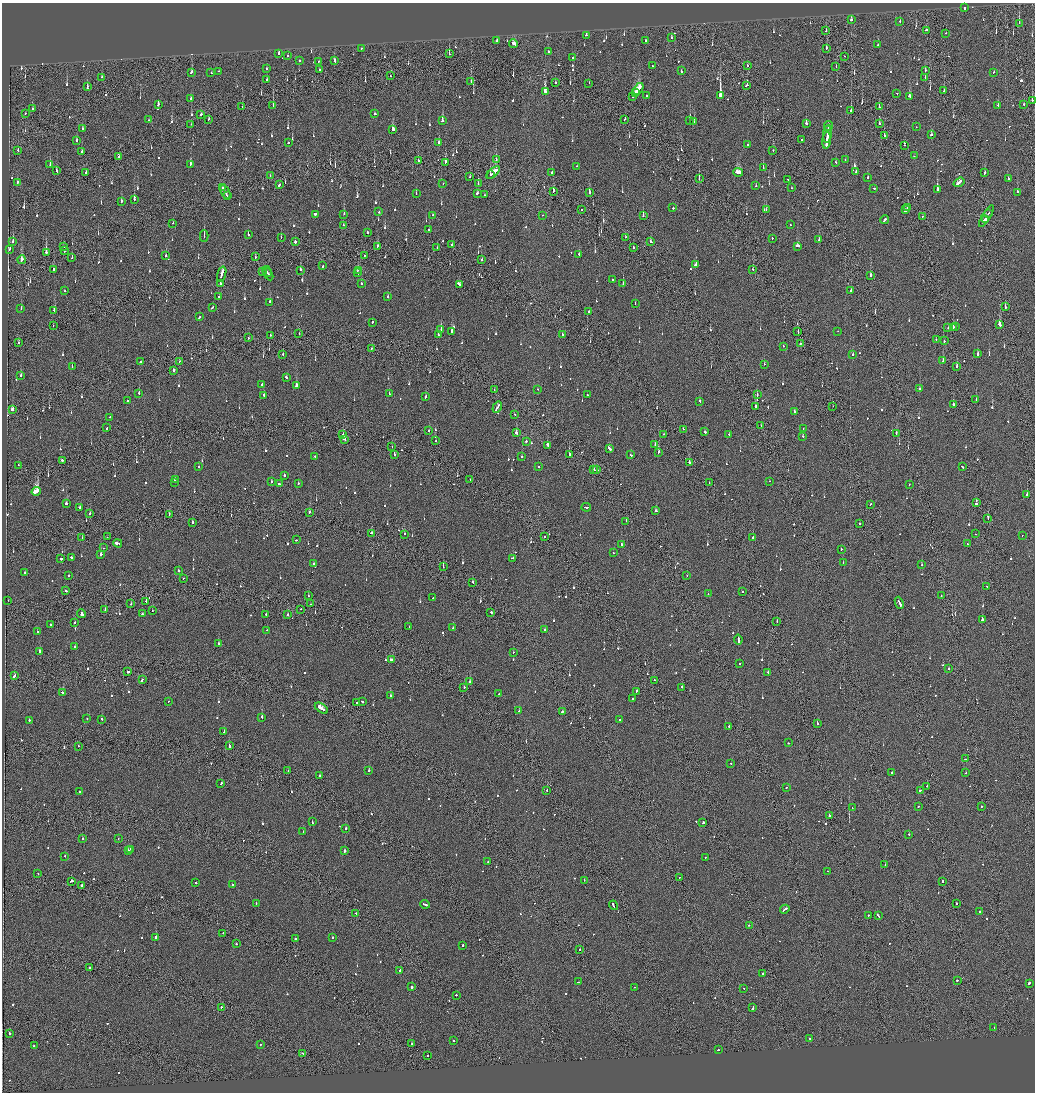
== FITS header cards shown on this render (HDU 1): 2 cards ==
NAXIS1  =                 2065
NAXIS2  =                 2180

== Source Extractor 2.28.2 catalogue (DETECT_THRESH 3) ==
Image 2065 x 2180 px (HDU 1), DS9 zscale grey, zoomed out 1/2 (1 PNG px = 2 x 2 image px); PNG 1037 x 1094 px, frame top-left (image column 1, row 2179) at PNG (2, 3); each listed source drawn as its Kron ellipse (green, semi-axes under 4 px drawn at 4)
Background -0.0897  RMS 0.067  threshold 0.202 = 3 sigma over >= 5 px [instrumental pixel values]
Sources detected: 1155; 50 cannot appear on this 1/2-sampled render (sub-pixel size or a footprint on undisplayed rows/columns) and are neither listed nor drawn; of the other 1105, the 500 brightest by FLUX_AUTO listed and drawn (605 fainter detections omitted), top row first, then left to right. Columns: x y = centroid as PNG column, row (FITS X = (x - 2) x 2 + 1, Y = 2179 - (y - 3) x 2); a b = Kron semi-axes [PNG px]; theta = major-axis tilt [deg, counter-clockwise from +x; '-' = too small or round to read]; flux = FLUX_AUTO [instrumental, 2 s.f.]
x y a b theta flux
964 8 2 2 - 270
851 19 3 2 - 87
900 22 2 1 - 84
1019 23 3 2 - 200
926 30 3 2 - 150
826 31 2 2 - 110
946 33 2 1 - 74
586 35 2 2 - 130
671 37 2 2 - 380
646 40 2 2 - 110
497 41 3 2 - 300
514 44 4 3 - 290
877 45 2 2 - 69
361 48 2 2 - 77
826 48 3 2 - 120
548 52 2 2 - 130
279 54 2 2 - 410
449 54 3 1 - 87
288 56 2 2 - 67
845 56 2 1 - 78
573 57 2 2 - 140
300 61 2 1 - 100
318 61 2 2 - 68
334 61 3 2 - 110
748 65 2 1 - 170
652 66 2 2 - 73
836 67 2 1 - 270
266 69 2 2 - 71
319 70 2 2 - 96
925 70 2 2 - 110
219 71 2 1 - 75
681 71 3 2 - 190
192 72 3 2 - 190
994 72 2 2 - 100
211 73 2 1 - 97
390 76 2 2 - 110
102 77 2 1 - 150
925 77 2 1 - 84
267 80 3 2 - 230
471 82 3 1 - 99
556 83 2 2 - 110
589 83 3 2 - 130
747 85 3 2 - 370
87 86 3 2 - 92
638 89 6 3 56 610
944 91 4 2 - 150
545 92 4 2 - 500
636 93 4 2 - 320
896 93 2 1 - 120
720 95 3 2 - 7900
633 96 4 2 - 170
646 96 2 2 - 92
909 96 3 2 - 200
191 99 3 2 - 200
1032 101 2 2 - 150
158 104 2 2 - 140
1024 104 2 2 - 110
273 105 3 1 - 110
998 105 2 2 - 67
242 106 2 1 - 94
879 107 2 2 - 95
32 108 2 2 - 110
851 110 2 2 - 73
25 113 2 2 - 91
201 114 2 2 - 150
375 114 2 2 - 96
209 119 3 2 - 74
625 119 2 1 - 450
149 120 2 2 - 78
690 120 3 2 - 240
442 121 3 2 - 100
694 122 2 2 - 110
806 123 2 2 - 480
191 124 2 2 - 110
879 124 2 2 - 140
828 126 5 2 - 760
916 127 2 1 - 150
82 128 2 2 - 150
393 130 3 2 - 250
827 134 9 2 83 2100
884 135 2 2 - 83
931 135 3 2 - 130
77 140 2 2 - 90
801 140 2 2 - 180
827 140 8 2 83 2000
288 142 2 2 - 560
438 143 2 2 - 250
747 144 2 2 - 74
905 145 2 1 - 81
18 150 3 1 - 95
773 150 2 1 - 84
82 151 2 2 - 170
119 156 2 2 - 120
914 156 2 2 - 100
496 160 2 1 - 520
845 160 2 2 - 78
418 161 2 1 - 360
446 162 2 2 - 120
836 162 2 2 - 72
190 164 4 2 - 170
50 165 3 2 - 75
577 166 2 1 - 74
763 168 2 2 - 210
56 171 3 2 - 77
86 172 2 2 - 75
552 172 2 2 - 200
738 172 5 2 - 390
856 172 2 2 - 210
985 172 3 2 - 320
493 173 8 2 41 520
491 175 3 1 - 190
270 176 2 1 - 96
470 177 2 1 - 100
868 177 2 2 - 150
699 178 3 1 - 98
788 179 2 2 - 99
1008 179 2 2 - 150
17 182 2 2 - 87
959 182 6 2 35 430
443 183 2 2 - 84
478 183 2 2 - 170
279 184 3 2 - 280
756 186 2 2 - 130
223 188 2 2 - 170
792 188 2 2 - 130
874 188 2 1 - 93
937 190 3 2 - 1100
553 191 2 2 - 240
225 192 7 1 -60 680
589 192 3 2 - 250
1017 192 2 2 - 97
416 193 2 2 - 150
477 193 3 2 - 99
484 195 2 1 - 75
227 196 2 1 - 220
134 199 2 2 - 310
121 201 2 2 - 290
673 208 2 2 - 140
907 208 4 1 - 1000
582 210 2 2 - 190
766 210 2 1 - 86
906 210 4 2 - 1300
379 212 2 2 - 81
988 213 3 1 - 160
316 214 3 2 - 940
344 214 2 2 - 250
432 215 2 2 - 77
542 215 2 2 - 73
643 216 2 2 - 250
923 216 2 1 - 82
986 216 12 2 58 930
884 220 4 2 - 280
986 220 2 2 - 540
173 223 2 2 - 68
343 225 2 2 - 71
790 225 2 2 - 76
429 230 2 2 - 73
367 232 2 2 - 170
248 234 2 2 - 340
204 236 5 2 - 72
281 237 2 1 - 130
625 237 2 2 - 98
772 238 2 2 - 76
819 240 3 2 - 130
13 241 2 2 - 500
295 242 2 2 - 150
651 242 3 2 - 200
452 245 2 2 - 72
378 246 2 2 - 110
797 246 4 3 - 160
64 247 2 1 - 68
633 247 2 2 - 150
437 248 2 2 - 150
9 249 2 2 - 79
64 250 3 2 - 120
46 252 2 1 - 1800
579 254 2 2 - 100
364 255 2 1 - 140
166 256 2 2 - 240
255 257 2 2 - 69
72 258 2 1 - 110
22 260 4 2 - 230
482 260 2 2 - 110
696 265 3 2 - 190
323 266 2 2 - 160
753 269 2 2 - 77
53 270 3 2 - 130
300 270 2 1 - 560
358 270 2 2 - 100
267 271 6 2 -60 450
263 272 3 2 - 120
358 273 3 2 - 370
222 274 8 2 73 730
268 274 7 1 -64 390
870 275 3 2 - 140
612 280 2 2 - 97
220 283 2 2 - 150
361 283 2 2 - 120
459 284 4 2 - 520
623 284 2 2 - 68
65 291 2 2 - 69
851 291 2 2 - 84
219 297 2 2 - 720
388 297 2 2 - 320
270 302 3 2 - 99
635 304 2 2 - 93
212 307 3 2 - 120
1005 307 3 2 - 150
21 309 2 2 - 100
54 310 2 1 - 100
589 311 2 2 - 340
200 317 3 2 - 150
372 322 2 2 - 110
53 325 2 1 - 81
999 325 3 2 - 360
956 326 2 1 - 93
948 328 2 1 - 480
953 328 3 2 - 170
441 329 3 2 - 100
838 331 2 2 - 95
452 332 3 2 - 370
798 332 4 1 - 69
299 333 2 2 - 90
438 334 2 2 - 120
562 334 2 2 - 250
270 335 2 2 - 110
248 338 2 2 - 73
936 339 2 2 - 73
944 341 2 2 - 210
18 342 2 2 - 120
800 344 2 1 - 410
783 346 2 2 - 78
371 349 2 1 - 84
283 354 2 2 - 170
853 354 2 2 - 110
977 354 2 2 - 420
140 361 3 2 - 150
179 361 2 1 - 71
943 361 2 2 - 110
764 364 2 2 - 67
72 366 2 2 - 70
957 366 2 2 - 210
174 370 2 2 - 170
21 375 2 2 - 160
286 378 2 2 - 170
262 384 2 2 - 220
296 385 2 2 - 1200
538 389 2 2 - 90
919 389 2 2 - 260
494 390 4 1 - 100
139 393 2 2 - 120
389 394 2 2 - 75
264 395 3 2 - 580
587 395 2 2 - 110
757 395 2 2 - 84
425 397 2 2 - 260
976 399 2 2 - 400
127 401 2 2 - 160
700 401 3 2 - 150
953 405 2 2 - 140
755 406 2 2 - 280
833 406 2 1 - 84
497 407 6 2 57 590
12 409 3 3 - 160
794 411 2 2 - 90
514 414 2 2 - 81
110 417 2 2 - 120
761 425 2 1 - 91
107 428 2 2 - 110
803 428 2 2 - 84
683 429 2 1 - 310
429 431 2 1 - 270
705 432 2 2 - 390
516 433 3 2 - 110
896 433 2 2 - 110
663 434 2 1 - 140
729 434 2 2 - 260
343 435 2 2 - 130
803 436 2 2 - 180
344 439 3 2 - 140
436 441 2 1 - 210
526 441 2 2 - 140
547 445 3 2 - 200
655 445 2 2 - 67
392 446 2 1 - 79
609 448 3 2 - 250
658 452 3 2 - 210
394 455 2 2 - 140
569 455 2 2 - 430
631 455 3 2 - 170
315 456 2 2 - 81
522 457 2 2 - 110
62 460 2 2 - 300
689 462 2 1 - 210
18 465 2 1 - 100
538 466 2 2 - 100
198 467 2 2 - 70
962 467 3 2 - 180
594 470 2 2 - 340
596 470 3 2 - 280
284 475 2 2 - 830
470 479 2 1 - 76
175 480 3 2 - 190
769 481 2 1 - 95
175 482 2 1 - 97
271 482 2 2 - 130
709 482 2 1 - 83
298 483 2 2 - 93
279 484 4 2 - 230
909 484 2 1 - 70
36 491 4 2 - 13000
1027 494 2 1 - 460
976 503 3 2 - 960
66 504 3 2 - 95
871 504 2 2 - 97
79 507 2 2 - 340
586 507 5 1 - 250
656 511 2 2 - 110
310 512 2 2 - 76
90 513 2 2 - 120
169 514 2 2 - 220
988 518 2 1 - 73
626 521 2 1 - 72
193 522 2 2 - 280
860 523 2 2 - 77
371 533 2 2 - 140
405 534 2 2 - 230
976 534 2 2 - 90
1022 535 2 2 - 400
545 536 2 2 - 82
107 537 2 1 - 96
82 538 2 1 - 630
753 538 2 2 - 870
296 540 2 2 - 89
118 543 4 2 - 1300
967 544 2 2 - 87
621 545 2 2 - 110
104 548 2 2 - 93
841 549 2 2 - 140
613 553 2 2 - 75
101 555 2 2 - 820
72 558 3 2 - 170
513 558 3 2 - 110
61 559 2 2 - 150
843 563 2 2 - 88
313 564 2 2 - 110
922 565 2 2 - 130
443 567 2 1 - 88
178 570 2 2 - 88
25 573 2 2 - 230
68 575 2 2 - 100
687 576 2 2 - 93
183 578 2 2 - 71
473 582 3 1 - 190
987 586 2 1 - 78
65 591 3 2 - 160
742 592 2 2 - 71
708 594 2 1 - 92
308 596 2 2 - 170
941 596 2 2 - 120
433 598 3 1 - 170
8 600 2 2 - 83
146 601 2 1 - 270
899 603 6 2 -66 370
131 604 2 1 - 210
311 604 2 1 - 94
301 609 2 2 - 120
105 610 3 1 - 230
152 610 2 1 - 68
491 612 2 2 - 250
81 613 4 2 - 4700
142 614 2 2 - 120
266 614 2 2 - 150
288 615 2 2 - 460
982 619 2 2 - 1400
777 621 2 2 - 110
74 623 2 2 - 190
51 625 2 2 - 80
409 626 2 2 - 69
453 628 2 1 - 430
267 630 2 2 - 100
544 630 2 2 - 260
37 632 2 2 - 100
738 639 5 2 - 380
218 644 2 2 - 75
75 647 2 2 - 100
40 651 2 2 - 340
513 652 2 2 - 110
391 660 3 2 - 240
740 663 2 2 - 180
949 669 2 2 - 150
128 672 2 2 - 250
768 673 3 2 - 200
14 676 3 2 - 250
142 680 3 2 - 200
654 680 2 1 - 450
470 682 2 2 - 320
682 687 2 2 - 360
464 688 2 2 - 110
636 691 3 2 - 230
62 692 2 2 - 79
499 694 2 2 - 79
390 696 2 2 - 360
632 698 2 2 - 92
168 701 2 2 - 70
362 701 3 2 - 160
357 702 2 1 - 220
321 708 7 2 -35 1600
519 711 2 2 - 67
562 712 2 2 - 160
262 717 2 2 - 170
87 718 2 2 - 110
102 719 2 2 - 350
620 719 2 2 - 74
29 720 2 2 - 170
817 724 2 2 - 270
729 726 2 2 - 540
224 732 2 2 - 130
788 743 2 2 - 83
229 745 2 1 - 440
78 746 2 1 - 290
966 759 2 2 - 93
731 763 2 1 - 99
288 770 2 1 - 70
369 771 3 2 - 940
892 772 2 2 - 320
966 773 2 1 - 67
319 775 2 2 - 67
221 784 2 2 - 130
927 786 2 1 - 200
786 787 2 2 - 120
547 790 2 1 - 130
920 790 3 2 - 86
80 791 2 2 - 130
918 807 2 2 - 100
981 807 2 2 - 93
852 808 2 2 - 83
830 816 2 2 - 460
312 822 2 2 - 88
703 823 2 2 - 810
346 828 2 2 - 280
303 832 2 1 - 300
909 834 2 2 - 260
82 839 2 2 - 100
118 839 2 1 - 67
131 849 2 2 - 1100
128 850 2 1 - 90
345 851 2 2 - 370
64 856 2 2 - 95
705 858 2 2 - 67
488 861 2 2 - 130
885 864 2 1 - 96
827 871 2 2 - 68
38 874 2 2 - 86
680 877 2 1 - 130
584 880 2 2 - 67
72 881 3 2 - 430
943 881 2 2 - 110
196 883 2 2 - 140
82 885 2 2 - 490
232 885 4 2 - 380
256 903 2 2 - 71
957 903 2 2 - 92
425 904 5 2 - 230
613 905 5 2 - 320
785 909 5 2 - 470
979 912 3 2 - 430
355 913 2 2 - 140
868 915 2 2 - 88
878 916 3 2 - 230
749 925 2 2 - 72
223 933 2 1 - 98
156 937 2 2 - 1300
332 937 2 2 - 260
295 938 2 2 - 210
236 944 2 2 - 130
463 945 2 2 - 91
580 950 2 2 - 82
89 968 2 2 - 100
400 971 2 2 - 250
762 974 2 1 - 110
957 980 2 2 - 85
578 982 2 2 - 110
1029 983 2 2 - 280
412 987 2 2 - 390
635 987 2 2 - 82
743 988 2 2 - 120
456 995 2 2 - 120
221 1007 2 1 - 260
752 1008 4 2 - 230
994 1028 2 2 - 110
9 1033 2 2 - 150
810 1039 2 2 - 230
453 1041 2 2 - 350
412 1043 2 2 - 270
260 1044 2 2 - 75
34 1046 2 2 - 78
718 1050 2 2 - 110
303 1053 2 2 - 68
428 1055 2 1 - 71
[605 fainter detections neither listed nor drawn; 50 sub-pixel or undisplayed-footprint detections neither listed nor drawn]